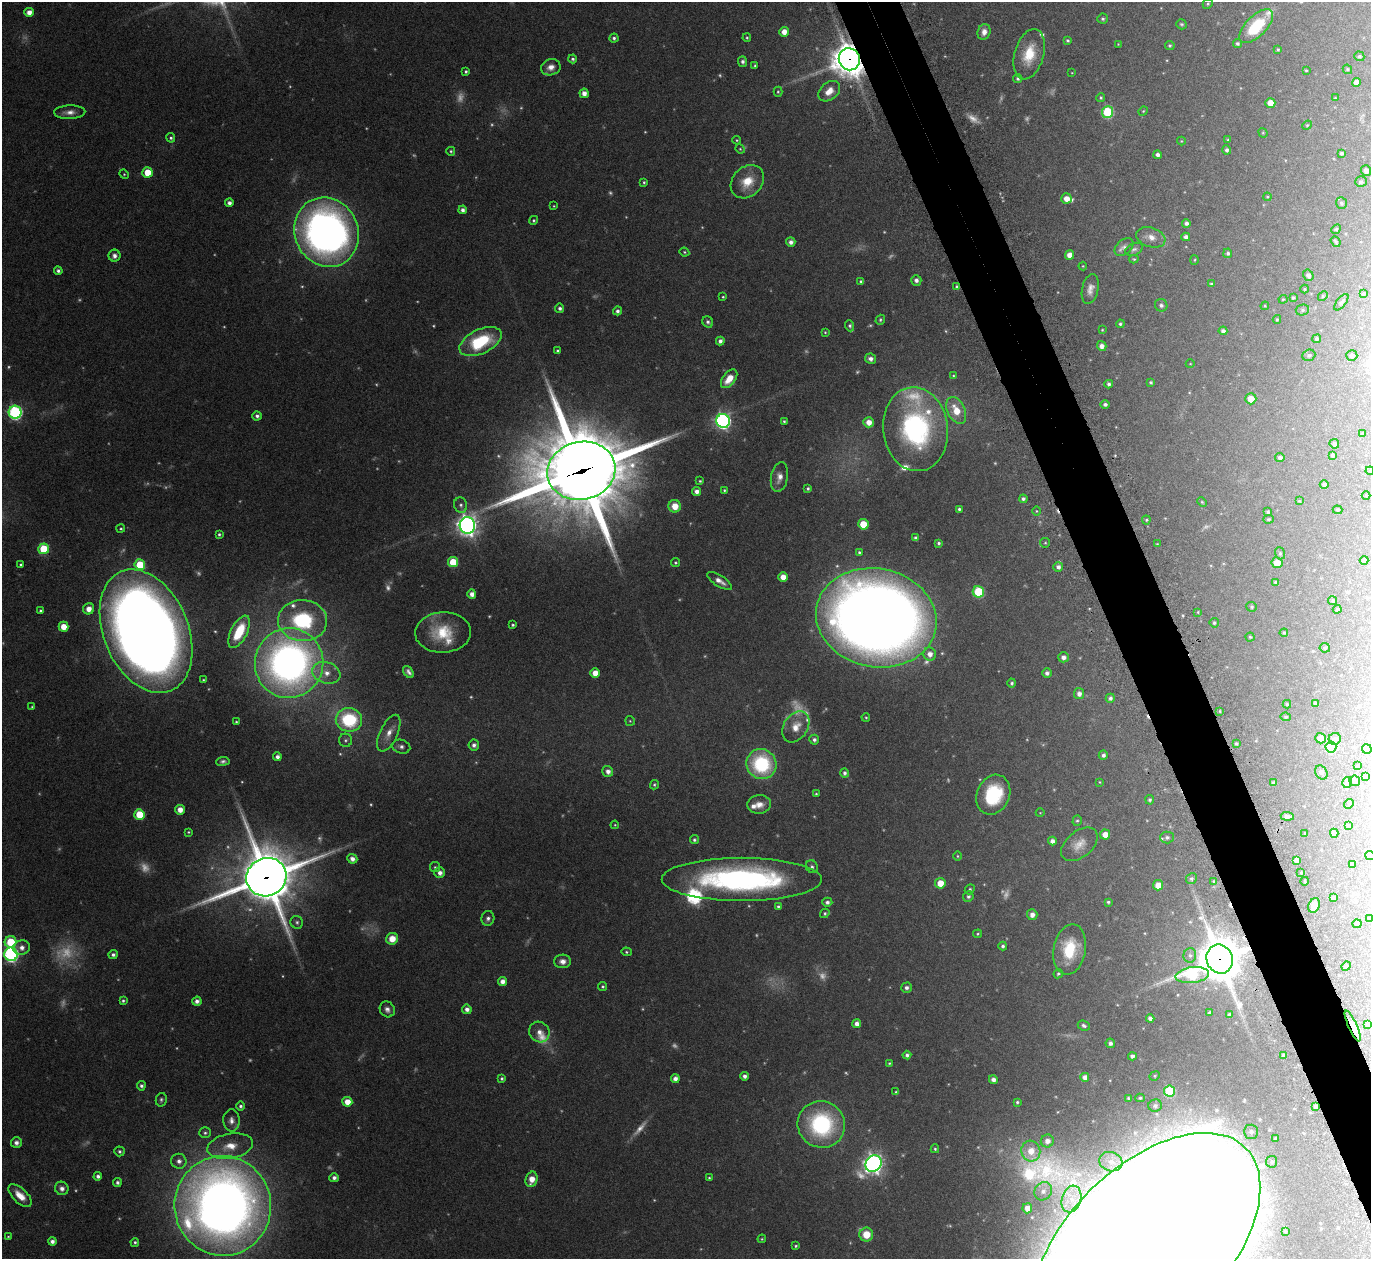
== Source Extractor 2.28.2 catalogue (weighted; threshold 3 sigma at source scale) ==
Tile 6 of 4 x 4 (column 2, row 2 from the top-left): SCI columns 1411-2779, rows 2708-3964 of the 5561 x 5540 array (HDU 1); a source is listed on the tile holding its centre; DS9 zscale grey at full resolution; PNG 1373 x 1261 px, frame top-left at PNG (2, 2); each listed source drawn as its Kron ellipse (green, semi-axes under 4 px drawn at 4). Shown black and unused: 4% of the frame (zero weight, under 5 of 9 exposures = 4% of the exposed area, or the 3 px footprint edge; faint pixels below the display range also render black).
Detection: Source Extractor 2.28.2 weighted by HDU 2 'WHT'; one run over the whole footprint, this tile lists its part. Background 0.0837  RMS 0.0035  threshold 0.0144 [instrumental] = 3 sigma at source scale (4.09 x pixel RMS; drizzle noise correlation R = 1.36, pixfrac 0.8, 0.05/0.05 arcsec/px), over >= 5 px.
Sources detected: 468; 83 too faint to see at this stretch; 2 inside a brighter object's white glare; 3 cosmic-ray / hot-pixel residue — neither listed nor drawn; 11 inside a brighter listed object's ellipse — not listed separately; the other 369 listed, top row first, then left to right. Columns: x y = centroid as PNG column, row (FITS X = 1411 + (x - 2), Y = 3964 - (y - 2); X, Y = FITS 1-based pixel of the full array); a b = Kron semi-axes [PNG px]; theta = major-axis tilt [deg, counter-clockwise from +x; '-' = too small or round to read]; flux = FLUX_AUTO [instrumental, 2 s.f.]
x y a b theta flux
1208 4 5 4 - 0.47
29 12 5 4 - 2.6
1103 19 5 5 - 0.59
1181 24 5 4 - 0.5
1256 26 21 10 45 16
784 32 5 4 - 3.1
984 32 8 6 75 2.2
614 38 4 4 - 0.83
747 38 4 3 - 0.43
1067 40 4 3 - 0.51
1237 43 4 4 - 0.77
1118 44 4 3 - 0.24
1170 46 4 4 - 0.56
1278 49 4 3 - 0.4
1029 54 26 14 74 10
1359 56 5 4 - 0.59
573 59 4 4 - 0.71
849 59 11 10 - 670
743 61 5 4 - 1
755 66 3 3 - 0.38
551 67 10 8 19 2.4
1347 69 5 4 - 0.52
1306 70 3 3 - 0.32
466 71 3 3 - 0.58
1072 73 3 2 - 0.19
1018 79 4 4 - 0.71
1356 82 4 4 - 1.8
829 91 12 8 39 3.9
778 92 5 4 - 0.41
584 93 4 4 - 2.4
1101 98 4 4 - 0.41
1335 98 4 3 - 0.29
1270 103 5 5 - 4.3
1143 111 5 4 - 0.37
70 112 15 7 2 2.3
1107 112 6 5 - 27
1307 125 5 4 - 0.37
1263 133 5 4 - 0.32
171 138 5 4 - 0.64
737 140 4 3 - 0.38
1228 140 4 4 - 0.45
1181 141 4 4 - 0.29
740 149 5 4 - 0.34
1227 150 4 4 - 0.88
451 151 4 4 - 0.46
1341 153 4 3 - 0.68
1158 155 4 4 - 1.3
1366 171 5 5 - 1.3
147 172 5 5 - 7.1
124 174 5 4 - 0.39
644 182 3 3 - 0.42
747 182 18 14 45 7.7
1361 182 6 5 - 0.71
1267 197 4 4 - 0.3
1066 198 5 5 - 3.1
229 203 4 4 - 1.2
1341 203 6 5 - 0.62
554 206 3 3 - 0.27
463 210 4 4 - 1.2
534 220 4 4 - 0.54
1186 223 4 4 - 1.1
1336 229 5 4 - 0.37
326 232 35 31 -65 190
1151 237 15 9 -18 2.7
1186 237 4 4 - 1.4
1336 241 6 4 -51 0.42
791 242 5 4 - 1.4
1124 247 11 7 40 1.5
1134 249 9 6 24 0.91
684 252 5 3 - 0.39
1228 253 5 4 - 0.69
1069 255 5 4 - 3
114 256 6 6 - 1.5
1134 259 4 4 - 0.39
1195 260 5 3 - 0.3
1083 266 4 4 - 0.26
58 271 4 4 - 0.87
1308 275 6 5 - 1.1
916 280 5 5 - 1.2
861 281 4 3 - 0.52
1211 284 4 3 - 0.37
957 287 4 4 - 0.67
1090 289 15 8 78 2.4
1305 289 4 4 - 0.3
1363 293 4 3 - 0.4
1323 296 5 4 - 0.39
723 297 4 4 - 0.39
1293 298 3 3 - 0.54
1283 299 4 4 - 0.3
1341 302 10 4 52 0.71
1161 305 6 6 - 1.1
1265 306 4 4 - 0.32
560 308 5 4 - 1
1302 310 7 5 14 0.67
617 311 4 4 - 1.1
1277 319 4 3 - 0.38
880 320 5 4 - 0.5
708 322 6 5 - 0.84
1120 324 4 3 - 0.62
850 326 6 4 -70 0.71
1102 330 3 3 - 0.27
1223 331 4 4 - 1.1
825 332 3 3 - 0.35
1317 339 4 4 - 0.62
720 341 4 4 - 1.2
481 342 22 12 25 21
1102 346 5 4 - 1.7
558 351 3 3 - 0.53
1309 355 6 5 - 0.66
1352 356 5 5 - 0.93
870 359 5 5 - 1.5
1190 364 4 3 - 0.21
953 376 4 3 - 0.31
729 379 11 6 52 5.2
1151 382 4 4 - 0.52
1109 384 4 4 - 0.91
1251 399 5 5 - 3.7
1105 404 4 4 - 0.98
956 410 14 8 -65 5.9
15 412 6 6 - 64
257 416 5 4 - 1
723 421 7 7 - 98
784 421 4 3 - 0.44
869 422 5 5 - 2.8
915 429 42 32 -83 56
1362 434 4 3 - 0.38
1334 444 5 4 - 0.86
1332 455 4 3 - 0.69
1280 458 4 4 - 0.99
581 471 34 29 12 4900
1370 471 4 3 - 0.26
779 477 15 8 80 2.7
700 481 4 4 - 0.44
1324 485 4 4 - 0.85
808 488 3 3 - 0.62
724 490 4 4 - 0.4
697 491 4 4 - 1.6
1366 496 4 3 - 0.21
1023 499 4 4 - 0.91
1299 501 4 3 - 0.29
1202 502 5 3 - 0.34
461 505 8 6 -75 1
675 506 6 6 - 4.7
959 509 3 3 - 0.53
1337 510 5 4 - 0.41
1036 511 5 3 - 0.36
1268 512 3 3 - 0.55
1268 519 5 4 - 0.41
1146 520 4 4 - 0.43
863 524 5 5 - 9.2
467 525 8 7 - 230
121 529 4 4 - 0.42
219 534 3 3 - 0.55
916 538 4 3 - 0.98
939 543 3 3 - 0.6
1045 543 5 4 - 0.41
1157 544 3 3 - 0.25
44 549 5 5 - 17
859 552 3 3 - 0.48
1280 553 6 5 - 0.51
1364 560 4 4 - 0.85
453 562 5 5 - 11
675 563 4 4 - 0.44
1277 563 5 5 - 3.8
21 564 3 3 - 0.38
140 565 5 5 - 12
1058 567 5 4 - 1.3
783 577 5 5 - 3.3
720 581 14 5 -32 2.3
1276 582 4 3 - 0.82
978 592 5 5 - 22
472 594 4 4 - 2.2
1333 601 4 4 - 0.52
1251 607 5 4 - 0.46
89 609 6 5 - 3
1337 609 4 3 - 0.34
40 611 4 4 - 0.6
1198 612 4 2 - 0.28
876 618 60 49 -11 690
303 621 24 20 -4 31
1214 623 5 4 - 0.52
513 625 3 3 - 0.52
63 627 5 5 - 5.3
146 631 64 42 -67 650
239 632 18 8 63 13
443 632 28 20 3 13
1284 633 4 3 - 0.39
1250 637 4 4 - 0.37
1325 648 5 4 - 0.54
930 654 7 6 - 2.4
1063 657 5 5 - 1.6
289 663 35 34 - 190
408 672 7 4 -55 1.2
326 673 14 10 -18 4.3
595 673 5 5 - 3.6
1047 673 4 4 - 1.1
203 680 3 3 - 0.32
1012 683 4 4 - 0.64
1079 694 5 5 - 1.6
1110 698 4 4 - 0.94
1315 703 4 4 - 0.33
1287 704 4 4 - 0.39
32 707 3 3 - 0.36
1220 711 3 2 - 0.24
866 717 4 3 - 0.36
1286 717 5 4 - 0.46
349 720 13 12 - 25
630 721 5 5 - 0.37
236 722 3 3 - 0.37
796 727 17 12 58 5.1
389 733 20 8 65 3.7
1320 738 5 5 - 2
1335 739 6 6 - 1.1
345 740 6 6 - 0.84
814 740 5 5 - 0.93
1236 744 3 3 - 0.49
474 745 5 5 - 1.2
401 747 9 6 -16 1.2
1331 747 5 5 - 15
1367 749 5 5 - 2.2
1103 755 5 4 - 1
277 757 4 4 - 1.4
223 761 6 4 8 0.83
761 764 15 14 - 27
1358 766 3 3 - 0.41
608 771 5 5 - 1.7
1321 772 7 5 -58 0.57
845 773 4 4 - 0.95
1365 777 3 3 - 0.35
1355 781 5 5 - 0.62
1099 782 4 3 - 0.25
1347 782 5 5 - 1.2
1274 783 4 4 - 1
654 785 5 4 - 0.51
816 794 4 3 - 0.44
993 795 20 16 66 20
1150 800 4 4 - 0.61
759 804 12 9 5 2.9
1349 804 5 4 - 0.39
180 810 5 5 - 2.9
1040 813 4 3 - 0.22
139 814 5 5 - 11
1287 816 6 4 -5 1.4
1077 821 5 4 - 0.5
615 825 4 3 - 0.31
1348 825 3 3 - 0.33
188 832 4 3 - 0.36
1305 833 3 2 - 0.25
1334 833 4 4 - 1.8
1105 834 5 5 - 3.1
1167 837 6 6 - 0.99
694 840 4 4 - 0.68
1052 841 4 4 - 1.5
1079 844 21 13 40 4.2
957 856 5 3 - 0.34
1370 856 5 4 - 0.81
352 859 5 4 - 1.8
1297 860 4 4 - 1.8
1352 864 4 4 - 1.1
435 867 5 5 - 0.45
812 867 6 6 - 0.84
440 873 5 5 - 1.6
1301 873 4 2 - 0.23
266 877 20 19 - 2100
742 879 80 21 0 95
1191 879 5 5 - 0.69
1214 881 4 3 - 0.41
1305 881 4 3 - 0.29
940 883 5 5 - 5.7
1158 885 5 5 - 4.1
970 889 5 4 - 0.57
968 896 5 5 - 0.79
1334 898 4 4 - 1.1
827 902 5 4 - 1
1108 902 3 3 - 0.51
1314 905 7 5 68 2.2
778 906 3 3 - 0.56
825 913 5 4 - 0.54
1032 915 5 5 - 1.8
488 918 7 6 - 1.2
1369 918 4 3 - 0.31
297 922 6 6 - 0.73
1357 924 4 4 - 1.1
978 934 4 4 - 0.4
392 939 6 6 - 4.3
11 942 6 6 - 13
1003 946 4 4 - 0.83
22 948 8 7 - 2.1
1070 949 25 16 79 14
626 952 5 4 - 0.47
11 954 7 6 - 81
113 955 4 4 - 0.86
1190 955 7 6 - 0.89
1220 959 15 13 -68 1300
563 961 8 6 1 2
1346 966 5 4 - 0.48
1058 974 5 4 - 0.5
1192 975 16 8 7 29
502 981 5 4 - 2
603 986 4 4 - 0.52
906 988 5 5 - 1.1
123 1001 4 3 - 0.61
197 1001 4 4 - 1.4
387 1009 8 7 - 1.5
467 1009 5 4 - 1.6
1209 1012 4 3 - 0.4
1229 1015 4 3 - 0.7
1150 1018 4 4 - 1.2
857 1024 4 4 - 2
1084 1025 6 4 -25 0.79
1368 1025 4 3 - 0.43
1353 1026 17 4 -65 1.6
539 1032 11 10 - 2.5
1110 1043 4 4 - 1.2
907 1055 4 4 - 0.92
1284 1055 4 3 - 1
1132 1056 4 4 - 1.1
889 1063 3 2 - 0.32
745 1076 4 4 - 1.4
1155 1076 5 4 - 0.45
1085 1077 4 4 - 2
502 1078 3 3 - 0.57
675 1079 4 4 - 2
993 1080 4 4 - 1.6
141 1086 4 4 - 0.93
1170 1091 5 5 - 19
896 1092 4 4 - 0.42
1128 1098 3 3 - 0.49
1140 1098 5 3 - 0.52
161 1100 7 5 77 0.74
347 1102 5 5 - 4.3
1017 1102 4 4 - 0.51
240 1106 4 4 - 0.73
1155 1106 7 6 - 1
1315 1107 3 3 - 0.78
231 1120 11 8 -86 1.9
821 1124 24 23 - 40
1251 1132 7 7 - 1.2
205 1133 6 5 - 0.72
1275 1138 3 3 - 0.59
1047 1141 6 6 - 2.1
16 1143 5 5 - 1.4
230 1146 23 12 10 6.7
935 1149 4 4 - 0.47
119 1151 5 5 - 0.67
1031 1151 10 9 - 4.4
179 1161 7 7 - 1.7
1111 1162 12 9 -17 3.2
1272 1162 5 5 - 0.79
873 1164 9 7 48 180
98 1176 4 4 - 1.3
334 1178 4 4 - 1.2
709 1178 3 3 - 0.39
532 1179 8 5 73 3.9
117 1182 4 4 - 0.97
62 1188 7 6 - 1.8
1043 1191 9 8 - 1.9
20 1196 14 7 -44 4.5
1071 1199 14 9 73 4.2
223 1206 50 48 -82 450
1027 1208 5 5 - 3.1
1285 1231 4 3 - 0.42
866 1235 7 7 - 6
8 1236 3 3 - 0.34
762 1239 4 4 - 0.35
52 1241 4 4 - 1.7
135 1242 4 4 - 0.63
796 1246 3 3 - 0.44
1146 1246 140 79 45 7500
Overlapping masked pixels (flux is a lower limit): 8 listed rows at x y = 849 59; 957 287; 581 471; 266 877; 1220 959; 1353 1026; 1315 1107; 1146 1246
Isophote crosses this tile's border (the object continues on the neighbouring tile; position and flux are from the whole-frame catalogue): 5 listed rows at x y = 1370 471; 146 631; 1370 856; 11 954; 1146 1246